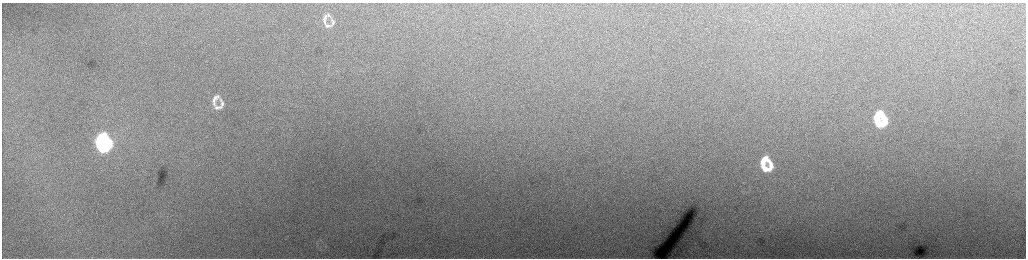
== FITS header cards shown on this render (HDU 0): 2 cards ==
NAXIS1  =                 2048 /fastest changing axis
NAXIS2  =                  512 /next to fastest changing axis

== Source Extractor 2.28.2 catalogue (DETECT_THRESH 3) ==
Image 2048 x 512 px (HDU 0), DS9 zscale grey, zoomed out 1/2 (1 PNG px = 2 x 2 image px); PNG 1028 x 260 px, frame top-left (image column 1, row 511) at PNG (2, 3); no overlay
Background 223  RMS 3.6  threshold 10.7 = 3 sigma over >= 5 px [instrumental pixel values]
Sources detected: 21; all 21 listed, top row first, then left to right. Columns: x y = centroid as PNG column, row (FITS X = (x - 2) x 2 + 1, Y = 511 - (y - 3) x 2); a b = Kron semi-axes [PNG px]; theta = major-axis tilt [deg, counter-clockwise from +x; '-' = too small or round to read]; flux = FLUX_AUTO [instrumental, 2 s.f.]
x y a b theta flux
328 15 6 5 - 1400
325 16 7 4 81 1500
324 20 11 4 -79 2200
333 22 11 4 -76 1900
328 26 11 4 2 2100
215 97 11 6 17 3400
214 101 12 4 -83 3200
222 104 12 4 -76 2600
217 107 10 5 -3 3000
877 115 8 5 41 16000
876 119 8 4 -76 11000
885 121 13 5 -72 14000
879 124 8 5 -11 13000
101 138 9 6 34 61000
100 142 10 4 -75 43000
108 144 11 5 -71 50000
103 147 10 5 -4 54000
763 160 8 5 41 8200
762 163 8 4 -77 5900
771 166 11 4 -70 6700
765 169 8 5 -13 7200